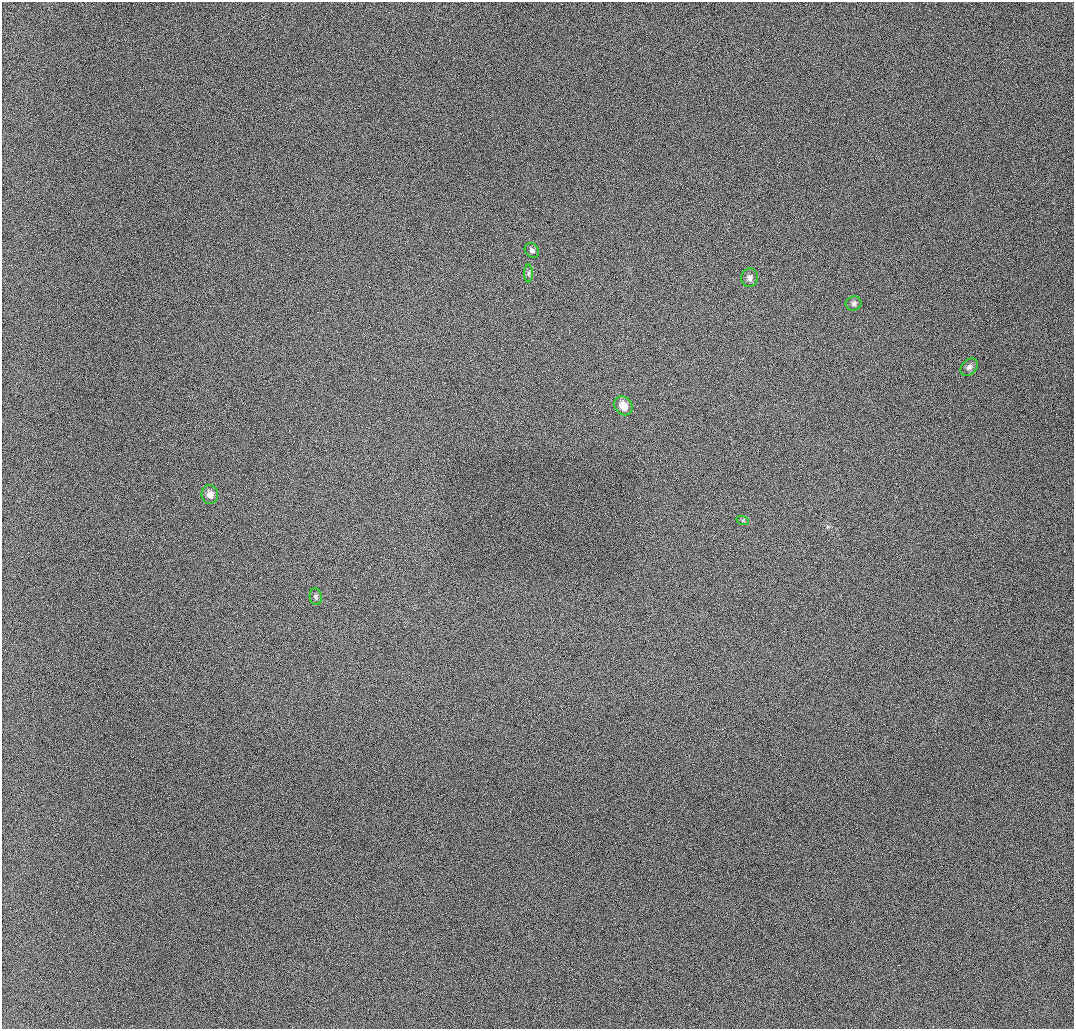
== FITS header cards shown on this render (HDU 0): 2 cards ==
NAXIS1  =                 1072 / length of data axis 1
NAXIS2  =                 1027 / length of data axis 2

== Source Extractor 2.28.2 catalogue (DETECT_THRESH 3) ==
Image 1072 x 1027 px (HDU 0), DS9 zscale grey, 1 PNG px = 1 image px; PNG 1076 x 1031 px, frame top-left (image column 1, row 1027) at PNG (2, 2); each listed source drawn as its Kron ellipse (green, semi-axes under 4 px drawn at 4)
Background 947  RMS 11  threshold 32.6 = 3 sigma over >= 5 px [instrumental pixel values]
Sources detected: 9; all 9 listed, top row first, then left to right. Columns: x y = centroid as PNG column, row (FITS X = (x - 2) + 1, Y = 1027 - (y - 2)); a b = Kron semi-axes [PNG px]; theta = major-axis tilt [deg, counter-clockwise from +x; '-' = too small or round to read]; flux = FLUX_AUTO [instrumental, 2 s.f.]
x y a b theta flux
532 250 8 6 -47 2200
529 273 9 4 90 1400
750 278 9 8 - 3200
854 303 8 7 - 2100
969 367 10 7 44 2600
623 406 10 8 -50 7700
210 494 9 8 - 4300
743 521 6 4 -20 990
316 597 8 6 -81 1700